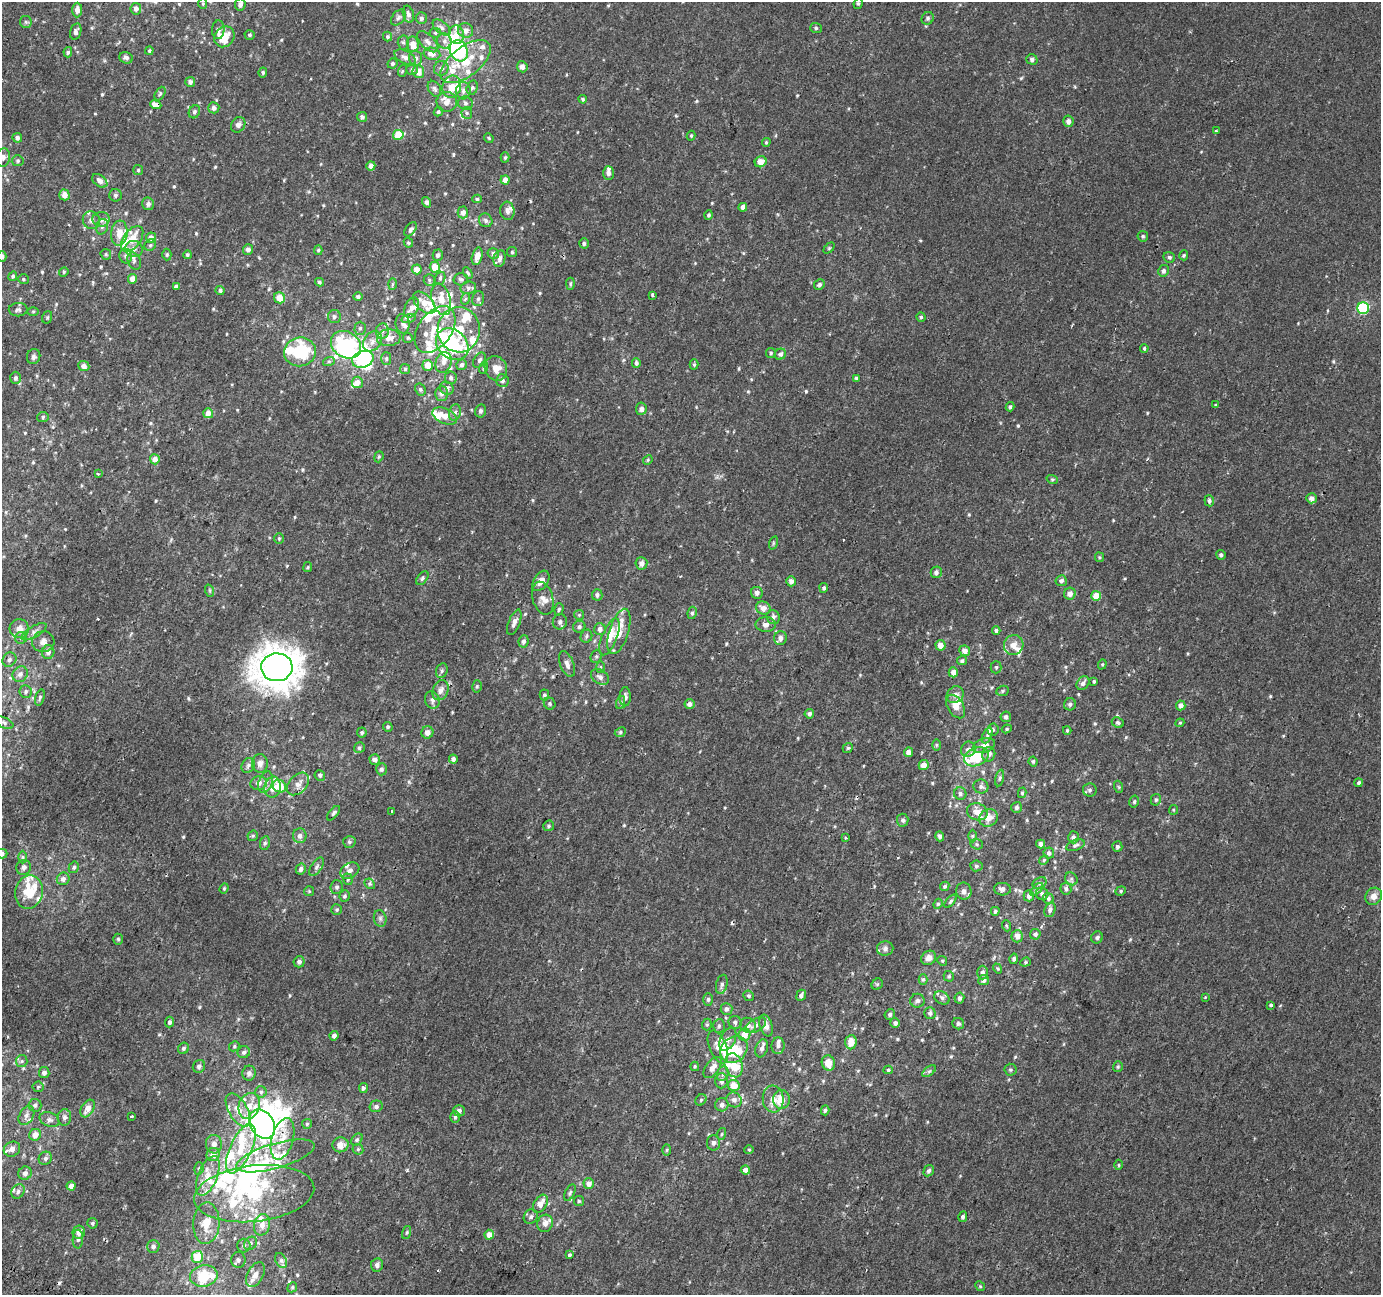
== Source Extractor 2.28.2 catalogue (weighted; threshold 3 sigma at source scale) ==
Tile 7 of 4 x 4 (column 3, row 2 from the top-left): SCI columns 2781-4159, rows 2900-4192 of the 5553 x 5736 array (HDU 1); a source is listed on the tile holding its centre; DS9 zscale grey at full resolution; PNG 1383 x 1297 px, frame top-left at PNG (2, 2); each listed source drawn as its Kron ellipse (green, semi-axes under 4 px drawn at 4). Shown black and unused: <1% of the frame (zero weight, under 2 of 3 exposures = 2% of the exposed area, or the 3 px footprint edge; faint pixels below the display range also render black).
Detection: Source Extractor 2.28.2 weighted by HDU 2 'WHT'; one run over the whole footprint, this tile lists its part. Background 9.87e-04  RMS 0.0028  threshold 0.0125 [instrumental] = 3 sigma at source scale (4.5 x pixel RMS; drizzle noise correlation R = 1.50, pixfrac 1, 0.0396/0.0396 arcsec/px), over >= 5 px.
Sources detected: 682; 17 inside a brighter object's white glare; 3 cosmic-ray / hot-pixel residue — neither listed nor drawn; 88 inside a brighter listed object's ellipse — not listed separately; of the other 574, all 500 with FLUX_AUTO >= 0.307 (the completeness limit of this list) listed and drawn (74 fainter detections not listed), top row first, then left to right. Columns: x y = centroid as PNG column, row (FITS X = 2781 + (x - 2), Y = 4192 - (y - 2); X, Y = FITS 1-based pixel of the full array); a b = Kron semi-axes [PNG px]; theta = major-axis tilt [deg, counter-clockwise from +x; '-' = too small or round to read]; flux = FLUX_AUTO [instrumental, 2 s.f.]
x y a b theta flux
858 3 5 4 - 0.37
203 4 5 4 - 0.38
240 4 6 5 - 0.96
136 9 6 5 - 1.3
77 10 7 5 89 1.5
408 14 9 5 -76 0.98
398 18 9 6 50 0.77
421 18 6 5 - 0.81
928 18 6 6 - 0.54
26 22 6 5 - 0.53
442 28 10 6 -40 0.97
816 28 6 5 - 0.51
218 30 9 6 86 1
465 30 8 7 - 1.7
76 31 8 5 75 0.82
435 33 5 5 - 0.41
250 35 5 4 - 0.44
456 35 9 7 -77 2.3
224 37 11 9 48 5.5
388 37 5 4 - 0.47
444 41 7 7 - 0.95
403 42 7 5 -88 0.55
428 42 13 7 -45 1.4
413 44 8 6 -85 2.4
149 51 4 3 - 0.35
459 51 11 8 -62 40
68 52 5 4 - 0.6
432 54 8 6 -12 2.2
405 57 11 6 -27 1.2
126 58 7 5 -20 0.74
416 58 7 6 - 1.1
1032 59 5 5 - 0.85
465 62 29 15 38 8.9
392 63 5 5 - 0.52
522 67 5 5 - 1.2
441 68 8 7 - 1.2
412 70 5 5 - 0.69
402 71 6 3 71 0.32
263 72 5 4 - 0.44
418 72 6 6 - 2.4
190 82 5 5 - 0.97
452 87 11 9 73 3.3
472 88 7 5 72 0.57
434 89 8 6 -59 0.79
463 91 8 7 - 1.1
160 93 7 4 63 0.45
583 99 4 4 - 0.42
447 102 10 10 - 2.5
465 103 7 6 - 0.73
156 105 6 4 -21 3.2
214 108 5 5 - 0.93
194 112 7 5 65 0.62
438 112 5 4 - 0.5
467 113 6 5 - 0.56
362 117 5 5 - 0.9
1068 121 6 5 - 1.1
238 125 8 6 57 1
1216 131 4 3 - 0.32
398 135 5 5 - 6.8
691 136 5 4 - 0.36
17 138 5 5 - 0.85
489 138 5 4 - 0.34
766 142 4 3 - 0.32
3 157 9 6 82 1.1
505 157 5 4 - 0.4
18 161 6 5 - 0.47
761 162 6 5 - 2.6
371 166 4 4 - 1.7
138 170 5 5 - 0.36
608 173 7 5 -90 1.1
505 180 4 4 - 2.2
100 181 8 5 -38 1.2
64 195 5 5 - 2
115 195 6 6 - 0.6
477 199 5 4 - 0.44
427 202 5 4 - 0.65
148 204 6 6 - 0.9
743 207 4 4 - 1.1
507 211 9 7 -84 1.1
463 212 6 5 - 1.5
709 215 4 4 - 0.49
101 219 8 7 - 1.1
91 220 9 8 - 1.3
486 220 7 6 - 0.82
102 227 8 6 73 0.77
411 229 8 5 54 0.62
119 233 12 8 84 3.2
1143 236 5 5 - 0.45
151 238 5 5 - 1.6
132 239 15 8 54 4.5
408 243 5 4 - 0.38
584 243 5 4 - 0.59
150 245 6 5 - 0.51
829 248 6 4 45 0.34
134 249 8 8 - 1.3
248 249 5 5 - 1.1
318 250 5 4 - 0.37
512 252 5 5 - 0.41
493 253 6 5 - 0.79
106 254 6 5 - 0.41
167 255 6 4 90 0.43
187 255 4 4 - 0.48
438 255 6 5 - 0.76
1184 255 5 4 - 0.37
2 256 5 3 - 0.49
126 256 7 6 - 0.83
477 256 9 5 76 2.2
1169 257 6 5 - 0.54
500 259 8 6 78 0.92
134 261 9 6 -68 0.9
435 267 5 5 - 3.8
417 269 5 5 - 2.1
1163 271 6 5 - 0.84
64 272 5 4 - 0.35
468 273 6 4 -59 0.39
13 276 5 4 - 0.46
440 278 7 5 70 0.48
23 279 5 5 - 0.41
133 279 5 4 - 2.4
461 279 7 6 - 0.57
429 280 6 5 - 0.51
319 282 4 4 - 0.49
392 284 6 4 88 0.35
570 284 6 4 -88 0.42
819 285 6 5 - 0.64
176 287 4 4 - 0.7
468 288 8 6 13 0.78
220 290 4 4 - 0.65
652 295 4 3 - 0.54
358 297 5 4 - 0.53
280 298 5 5 - 3.9
441 299 16 9 -74 3.3
465 299 6 3 70 0.37
478 299 7 6 - 0.73
424 303 14 8 -44 3.6
412 308 11 6 66 1.6
1363 308 6 6 - 24
18 310 9 6 2 0.77
33 311 6 4 1 0.32
47 317 6 5 - 0.36
334 317 6 6 - 0.65
921 317 4 4 - 0.39
409 319 7 4 16 0.57
403 324 10 7 -85 1.1
360 328 6 5 - 0.54
435 329 26 16 54 7.6
459 330 22 21 - 8.8
382 331 8 6 80 1.1
389 338 12 8 3 2.7
408 338 5 4 - 0.33
372 341 11 8 50 2.1
452 344 18 14 -42 18
346 345 16 13 -33 16
1144 348 4 3 - 0.42
300 352 16 14 8 16
771 353 5 5 - 0.43
780 354 6 5 - 0.87
34 356 7 6 - 0.73
363 359 11 8 20 17
386 359 6 5 - 0.56
479 360 8 5 58 0.72
329 361 6 4 18 0.41
443 362 10 8 74 1.5
636 363 5 4 - 0.72
694 364 5 4 - 0.38
428 365 5 5 - 3.9
462 365 5 5 - 0.85
84 366 6 5 - 1.4
483 368 6 4 71 0.36
496 368 12 11 - 3.4
405 369 5 5 - 0.5
15 378 6 5 - 0.71
451 378 6 6 - 0.79
856 378 4 3 - 0.46
502 380 6 6 - 0.84
357 382 6 5 - 1.8
447 388 7 6 - 0.85
420 389 6 5 - 0.46
442 393 7 6 - 1.2
1216 405 4 3 - 0.63
1010 407 4 4 - 0.46
641 409 6 5 - 1.1
481 411 6 5 - 0.76
455 412 8 6 73 0.85
208 413 5 5 - 1.9
445 416 13 7 -25 3
43 417 6 5 - 0.5
379 457 6 4 69 0.37
155 459 5 5 - 1.9
648 460 5 4 - 0.33
98 474 3 2 - 0.32
1052 479 6 3 -19 0.35
1311 498 5 5 - 1.3
1209 501 5 5 - 0.7
279 538 5 4 - 0.36
773 543 7 4 72 0.4
1221 555 5 4 - 0.52
1099 557 5 4 - 0.34
641 563 6 6 - 1.6
308 567 5 4 - 0.32
936 572 6 5 - 0.94
422 578 8 5 54 0.59
541 581 11 7 56 2.2
791 581 5 4 - 1.3
1061 581 6 5 - 0.77
824 588 5 4 - 0.52
210 591 6 4 -72 0.4
757 593 6 5 - 1.1
1070 594 6 6 - 1.7
597 595 5 5 - 0.79
1096 596 5 5 - 4.1
543 598 17 10 -75 2.3
763 608 7 6 - 2
559 609 6 4 72 0.44
692 613 6 4 81 0.54
579 615 5 5 - 0.37
773 617 7 6 - 0.99
514 622 13 5 68 1.4
560 622 7 7 - 1
766 624 10 7 -1 1.3
579 627 6 6 - 0.67
19 629 9 9 - 2.3
600 629 6 5 - 1.2
996 630 4 4 - 0.6
619 631 23 9 72 4.7
34 632 14 5 30 1.3
586 636 7 5 68 0.55
609 637 19 7 68 4.7
21 638 6 6 - 0.54
780 638 7 6 - 1.3
524 641 6 5 - 0.81
43 642 11 10 - 1.6
940 645 5 5 - 2.3
1014 645 10 9 - 2.2
965 651 5 5 - 1.6
48 652 7 6 - 1.3
596 656 7 5 69 0.57
9 660 7 6 - 0.77
962 661 5 4 - 0.58
567 664 13 6 -68 1.5
1102 664 5 4 - 0.32
277 667 16 14 1 470
600 667 6 4 88 0.36
996 667 6 5 - 0.45
442 671 7 5 69 0.6
953 672 5 4 - 1.3
20 674 8 7 - 1.1
600 677 10 7 -33 1.3
1094 681 3 3 - 0.38
1083 683 7 5 48 1
477 686 6 5 - 0.46
441 690 10 7 66 1.8
1003 691 6 5 - 0.48
26 692 6 6 - 0.54
544 695 5 5 - 0.54
955 695 9 8 - 1.3
40 697 8 4 72 0.48
625 697 9 5 89 1.1
432 700 9 7 -73 1.2
621 702 6 4 70 0.5
550 704 6 5 - 0.54
690 704 5 5 - 1.3
1070 704 6 6 - 0.69
1181 705 5 5 - 1.4
956 706 13 8 -58 2.2
809 714 5 4 - 0.8
1006 717 5 5 - 0.71
4 723 10 5 -23 0.73
1118 723 6 5 - 0.53
1180 723 4 4 - 0.46
388 727 5 4 - 0.44
1007 729 5 4 - 0.37
993 730 6 5 - 0.53
1067 730 4 3 - 0.33
427 732 6 6 - 1.5
620 732 6 4 24 0.4
362 733 5 5 - 0.51
987 735 8 4 66 0.67
936 745 6 4 -90 0.35
984 746 11 7 19 2.3
359 748 6 5 - 0.46
848 748 5 4 - 0.34
968 749 8 7 - 1.2
909 752 5 4 - 1.5
989 754 7 6 - 1.2
976 757 13 9 22 9.9
375 759 5 5 - 1.2
453 759 4 4 - 0.99
1033 761 5 4 - 0.43
260 763 9 8 - 1.4
248 765 8 6 56 0.76
924 765 5 4 - 2.7
381 769 6 5 - 0.64
320 775 5 5 - 0.57
1000 778 8 3 79 0.47
266 782 11 6 71 1.5
259 783 8 7 - 1.2
1359 783 4 4 - 0.51
298 784 13 9 47 1.8
279 786 7 6 - 5.2
981 786 7 7 - 0.91
272 787 10 8 80 2
1119 787 6 4 -71 0.31
1090 790 7 6 - 0.77
960 793 6 6 - 0.8
1022 793 5 4 - 0.42
1156 800 6 5 - 0.5
1134 802 6 4 75 0.45
1017 807 5 5 - 0.78
1173 810 5 4 - 0.33
392 811 3 3 - 0.45
977 812 10 8 -15 2.4
333 813 8 4 52 0.51
988 818 9 8 - 3.1
903 820 6 6 - 0.72
549 826 5 5 - 0.48
253 836 6 5 - 0.36
300 836 7 7 - 1.1
940 836 5 4 - 0.77
972 836 6 4 89 0.4
1073 837 6 5 - 0.93
845 838 3 3 - 0.52
349 842 6 6 - 0.6
265 843 7 5 80 0.54
977 844 6 5 - 0.47
1041 844 4 4 - 1.2
1075 845 10 5 20 0.65
1117 846 5 5 - 0.59
1049 853 5 5 - 0.88
2 854 5 5 - 0.57
23 857 6 4 90 0.4
1044 860 5 4 - 0.36
976 866 6 5 - 0.61
74 867 6 4 59 0.54
317 867 10 5 57 0.79
24 868 7 7 - 0.89
301 869 5 5 - 0.95
350 871 10 7 31 1.1
63 879 6 6 - 1.3
348 879 6 4 -71 0.38
1071 879 7 6 - 0.6
1039 883 7 5 29 0.7
370 884 6 4 -43 0.46
945 886 5 4 - 0.44
337 887 7 6 - 0.68
224 888 5 4 - 0.36
1002 889 8 6 -3 1.1
1037 889 8 4 45 0.56
1066 889 6 5 - 0.72
309 891 5 5 - 0.34
964 891 8 7 - 1.4
1121 891 5 4 - 0.39
29 892 17 13 79 7.1
1042 894 6 6 - 0.91
345 896 6 5 - 0.55
1029 896 5 5 - 1.2
1374 896 9 8 - 1.9
1048 898 6 5 - 0.56
950 901 8 4 49 0.44
938 904 5 4 - 0.39
337 910 5 5 - 0.42
1050 910 7 5 70 0.83
995 911 4 4 - 0.46
380 918 8 6 -76 0.77
1007 926 6 3 -70 0.31
1035 934 5 5 - 0.83
1017 936 6 6 - 1.7
1097 937 6 5 - 0.59
118 939 5 4 - 0.44
885 949 8 7 - 0.86
929 958 8 6 35 1.8
1014 959 5 4 - 0.56
942 961 5 4 - 0.34
299 962 5 5 - 0.91
1025 962 5 4 - 0.37
998 968 5 4 - 0.35
982 973 7 5 89 1.1
949 976 5 5 - 0.45
923 979 5 4 - 0.48
984 980 5 5 - 1.3
722 984 10 5 77 0.91
877 984 6 5 - 0.39
801 995 6 4 66 0.86
749 996 5 5 - 0.51
1205 997 4 3 - 0.33
942 998 8 6 -31 0.84
959 998 5 5 - 0.74
708 999 6 5 - 0.6
917 1001 7 7 - 0.7
1271 1005 3 3 - 1.5
726 1009 6 6 - 1.1
930 1013 6 5 - 0.91
890 1014 5 5 - 0.69
170 1022 5 4 - 0.61
735 1022 6 6 - 0.83
895 1023 5 5 - 0.77
958 1024 6 5 - 0.62
707 1025 6 5 - 0.44
748 1025 8 7 - 1.6
755 1025 11 6 29 1.3
719 1026 7 6 - 0.6
766 1026 11 6 -75 1.7
744 1035 6 6 - 3.6
334 1036 5 4 - 1
728 1039 12 7 65 1.8
851 1042 7 6 - 2.5
234 1046 5 5 - 0.43
778 1046 8 6 86 0.93
718 1047 17 8 -68 2.1
184 1048 6 5 - 0.55
762 1048 9 6 71 1.2
734 1050 15 12 43 7.5
244 1052 6 6 - 0.77
22 1061 6 5 - 0.59
828 1063 8 6 -72 2.8
734 1065 12 8 -73 3.9
199 1066 7 6 - 0.84
695 1066 4 3 - 0.35
1118 1067 5 5 - 0.43
713 1068 12 6 52 2.4
888 1070 4 4 - 0.42
1010 1070 6 6 - 0.51
929 1071 8 4 36 0.57
44 1072 5 5 - 1.2
249 1073 7 6 - 1
723 1074 7 5 70 0.85
721 1081 7 6 - 1.3
734 1086 6 5 - 3.8
38 1087 5 5 - 0.46
363 1088 5 4 - 0.64
261 1092 6 6 - 0.56
773 1099 13 10 -83 2.9
781 1099 9 8 - 3.3
701 1100 6 5 - 0.48
734 1100 8 7 - 1.2
35 1105 6 6 - 0.67
722 1105 7 6 - 1
249 1106 13 10 67 3.7
376 1106 6 6 - 0.83
88 1109 9 6 59 2.4
238 1110 18 9 -60 3.7
825 1110 5 4 - 0.56
459 1111 6 5 - 1.1
26 1115 10 7 59 1.2
64 1117 8 6 86 1.1
131 1117 3 3 - 1.1
455 1117 6 5 - 0.5
50 1120 10 7 -22 1.1
262 1124 16 11 -55 91
307 1124 5 5 - 0.4
721 1134 6 3 70 0.35
35 1135 6 5 - 2.3
283 1139 21 10 74 4.6
357 1140 7 5 49 0.51
713 1143 8 6 -90 0.98
214 1144 9 8 - 1.3
340 1145 8 7 - 2.2
12 1149 8 7 - 1.6
241 1149 27 10 65 7.9
358 1149 6 5 - 0.41
667 1150 6 4 88 0.4
749 1150 5 4 - 0.31
213 1154 7 6 - 2.1
275 1156 41 12 16 8.4
45 1158 7 6 - 0.8
1119 1165 5 3 - 0.31
199 1168 6 4 73 0.53
745 1170 4 4 - 1.4
929 1171 6 5 - 0.64
25 1173 7 6 - 1.1
208 1176 21 9 68 4.2
589 1183 5 5 - 1.6
71 1186 4 4 - 1.5
18 1191 8 6 59 0.85
570 1193 9 4 65 0.63
254 1194 60 28 7 34
579 1201 5 5 - 0.4
540 1204 10 6 57 2.5
531 1217 7 6 - 0.84
963 1217 5 4 - 0.67
92 1223 5 5 - 0.55
206 1223 21 13 86 5.1
545 1223 9 7 65 1.9
262 1225 11 8 76 2
79 1232 6 6 - 1.7
407 1232 7 3 71 0.31
489 1235 5 4 - 2.2
78 1239 9 5 89 0.8
250 1243 7 5 49 0.71
153 1246 6 6 - 0.96
244 1246 7 6 - 0.68
569 1255 3 3 - 1.1
197 1257 6 5 - 5.5
238 1260 8 7 - 0.81
281 1260 8 5 -63 0.73
377 1265 7 6 - 1.1
255 1275 13 8 62 1.9
204 1276 14 10 11 12
980 1286 5 4 - 0.32
292 1287 5 4 - 0.36
Overlapping masked pixels (flux is a lower limit): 1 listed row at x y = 156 105
Isophote crosses this tile's border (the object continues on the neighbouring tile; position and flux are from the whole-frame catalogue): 3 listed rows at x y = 2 256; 4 723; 2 854